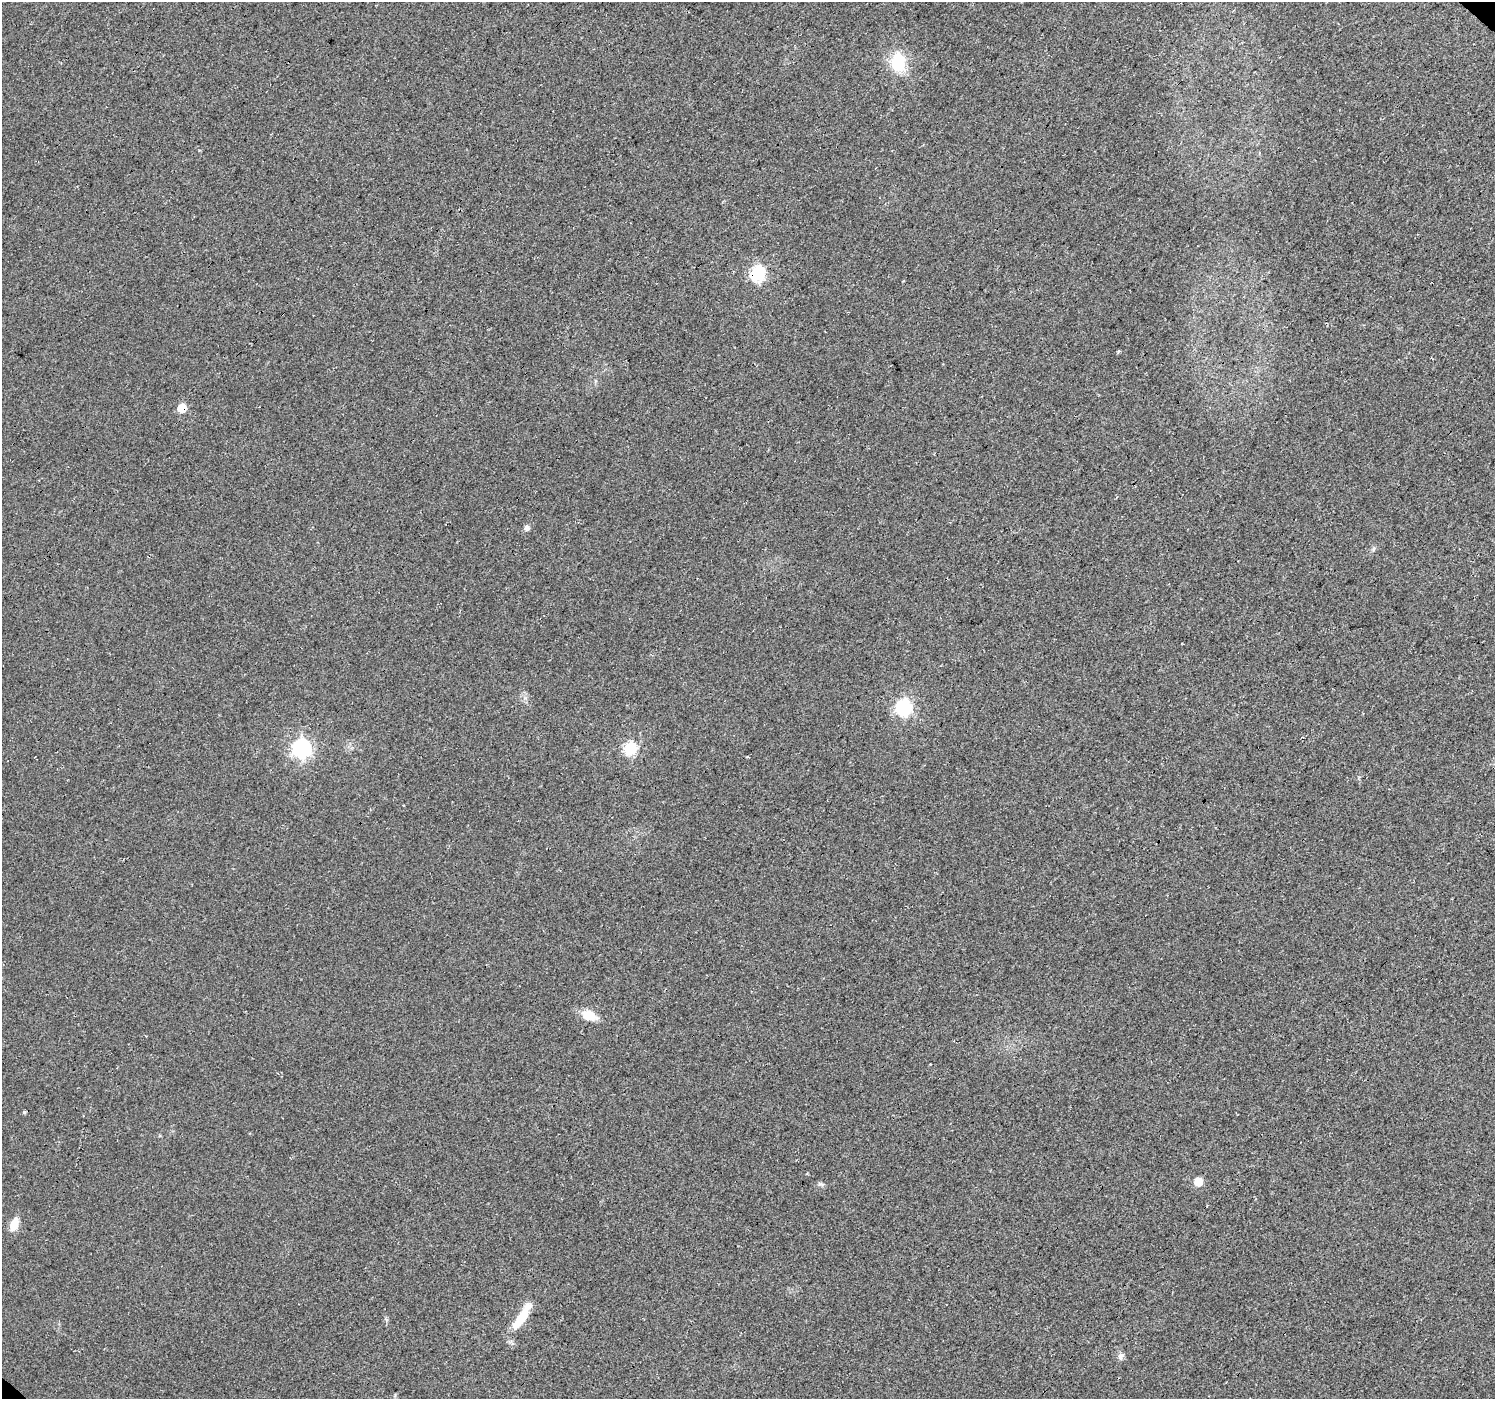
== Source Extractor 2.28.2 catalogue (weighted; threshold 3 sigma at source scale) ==
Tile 10 of 4 x 4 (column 2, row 3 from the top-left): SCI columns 1534-3026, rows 1605-3001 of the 6058 x 6067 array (HDU 1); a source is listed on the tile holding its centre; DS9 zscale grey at full resolution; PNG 1497 x 1401 px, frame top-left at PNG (2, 2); no overlay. Shown black and unused: <1% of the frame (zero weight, under 3 of 4 exposures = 5% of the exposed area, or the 3 px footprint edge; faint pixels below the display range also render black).
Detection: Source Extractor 2.28.2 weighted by HDU 2 'WHT'; one run over the whole footprint, this tile lists its part. Background 0.0252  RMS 0.0069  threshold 0.0311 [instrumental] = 3 sigma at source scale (4.5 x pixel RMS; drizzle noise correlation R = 1.50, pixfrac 1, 0.0396/0.0396 arcsec/px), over >= 5 px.
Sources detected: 14; all 14 listed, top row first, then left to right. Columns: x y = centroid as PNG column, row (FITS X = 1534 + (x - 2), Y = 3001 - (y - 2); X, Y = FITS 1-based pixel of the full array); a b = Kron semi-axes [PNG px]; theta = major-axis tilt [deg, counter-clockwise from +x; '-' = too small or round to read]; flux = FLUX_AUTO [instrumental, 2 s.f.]
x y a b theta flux
898 62 24 17 -85 24
757 274 7 7 - 120
182 408 6 5 - 16
527 528 5 5 - 3.2
1373 549 6 5 - 1.2
904 708 7 7 - 150
301 749 7 7 - 250
630 749 7 6 - 81
589 1015 15 10 -23 12
24 1112 5 4 - 0.98
1199 1182 5 5 - 14
14 1224 12 8 67 9.8
522 1316 36 9 57 18
1120 1356 10 7 90 2.6
Overlapping masked pixels (flux is a lower limit): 2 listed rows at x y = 757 274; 182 408
Unlisted compact peaks at least as high as the median listed source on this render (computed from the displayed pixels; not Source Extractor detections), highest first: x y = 820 1184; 525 698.